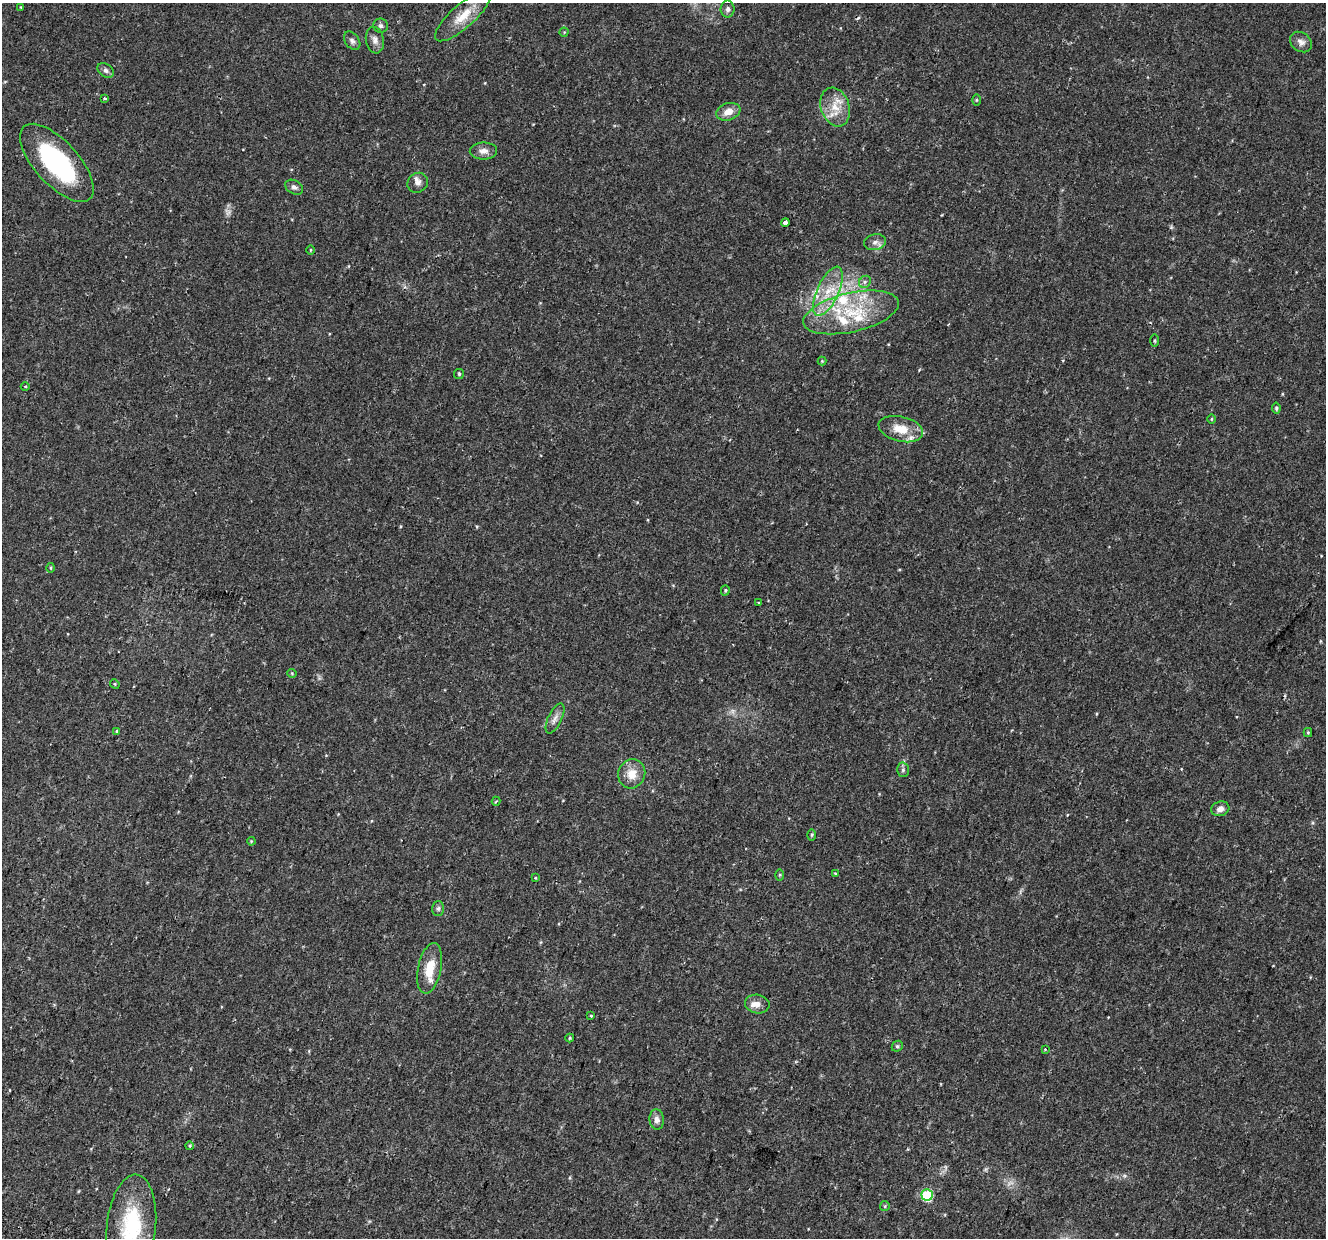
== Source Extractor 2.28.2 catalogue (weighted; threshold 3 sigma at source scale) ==
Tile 7 of 4 x 4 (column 3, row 2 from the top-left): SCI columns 2727-4050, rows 2826-4061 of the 5443 x 5590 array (HDU 1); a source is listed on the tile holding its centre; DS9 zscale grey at full resolution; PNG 1328 x 1240 px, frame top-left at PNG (2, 3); each listed source drawn as its Kron ellipse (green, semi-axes under 4 px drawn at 4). Shown black and unused: <1% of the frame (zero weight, under 2 of 3 exposures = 5% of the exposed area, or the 3 px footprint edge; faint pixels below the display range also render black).
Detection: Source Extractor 2.28.2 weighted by HDU 2 'WHT'; one run over the whole footprint, this tile lists its part. Background 0.0371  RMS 0.0039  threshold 0.0178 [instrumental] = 3 sigma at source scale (4.5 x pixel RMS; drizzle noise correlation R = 1.50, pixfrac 1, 0.0396/0.0396 arcsec/px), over >= 5 px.
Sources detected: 70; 3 too faint to see at this stretch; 1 cosmic-ray / hot-pixel residue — neither listed nor drawn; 7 inside a brighter listed object's ellipse — not listed separately; the other 59 listed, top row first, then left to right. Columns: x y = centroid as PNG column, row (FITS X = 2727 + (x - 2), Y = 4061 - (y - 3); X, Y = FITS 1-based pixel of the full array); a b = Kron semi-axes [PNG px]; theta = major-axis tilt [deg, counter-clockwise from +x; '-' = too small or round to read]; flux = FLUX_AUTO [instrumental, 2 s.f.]
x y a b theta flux
21 7 4 3 - 0.32
728 9 8 7 - 1.2
463 16 36 11 42 8.7
381 26 7 7 - 1.1
564 32 4 4 - 0.39
375 40 13 9 -79 2.2
352 41 10 7 -52 1.3
1301 42 12 9 -35 2
106 71 9 6 -33 1.3
104 98 3 3 - 1.4
976 100 5 3 - 0.39
835 107 20 14 -72 7.3
728 112 12 8 18 4
483 151 14 8 1 2.6
57 163 49 22 -48 46
418 183 11 9 37 2
294 187 9 6 -28 1.3
785 222 4 3 - 3
875 242 11 8 12 1.9
311 250 4 3 - 0.3
865 282 6 5 - 0.89
828 291 26 10 65 9.5
851 312 49 19 13 24
1154 340 6 3 90 0.47
822 361 4 4 - 0.39
459 374 5 5 - 0.57
25 386 4 3 - 0.37
1276 408 5 4 - 0.62
1212 419 4 3 - 0.36
901 429 23 12 -13 7.4
51 568 5 3 - 0.37
725 590 5 4 - 0.53
758 602 4 3 - 0.42
292 673 4 4 - 0.4
115 684 5 4 - 0.4
555 718 16 7 65 2.3
117 731 3 3 - 1.2
1308 732 4 4 - 0.44
903 770 7 6 - 0.92
632 774 15 13 67 5.5
496 801 4 4 - 0.69
1220 809 9 7 16 2.2
812 835 6 4 89 0.5
251 841 4 3 - 0.35
835 873 4 4 - 0.35
780 875 6 4 89 0.41
536 878 3 3 - 0.53
438 908 7 6 - 0.97
430 968 26 11 78 8.6
757 1004 12 9 -11 2.6
590 1016 3 2 - 0.49
570 1038 4 4 - 0.43
897 1046 6 5 - 0.63
1045 1049 3 2 - 0.41
657 1119 10 7 -85 2.1
190 1146 4 3 - 0.34
927 1195 5 5 - 32
885 1206 5 4 - 0.48
131 1226 52 24 84 33
Isophote crosses this tile's border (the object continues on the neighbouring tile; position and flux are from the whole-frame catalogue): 1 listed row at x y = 131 1226